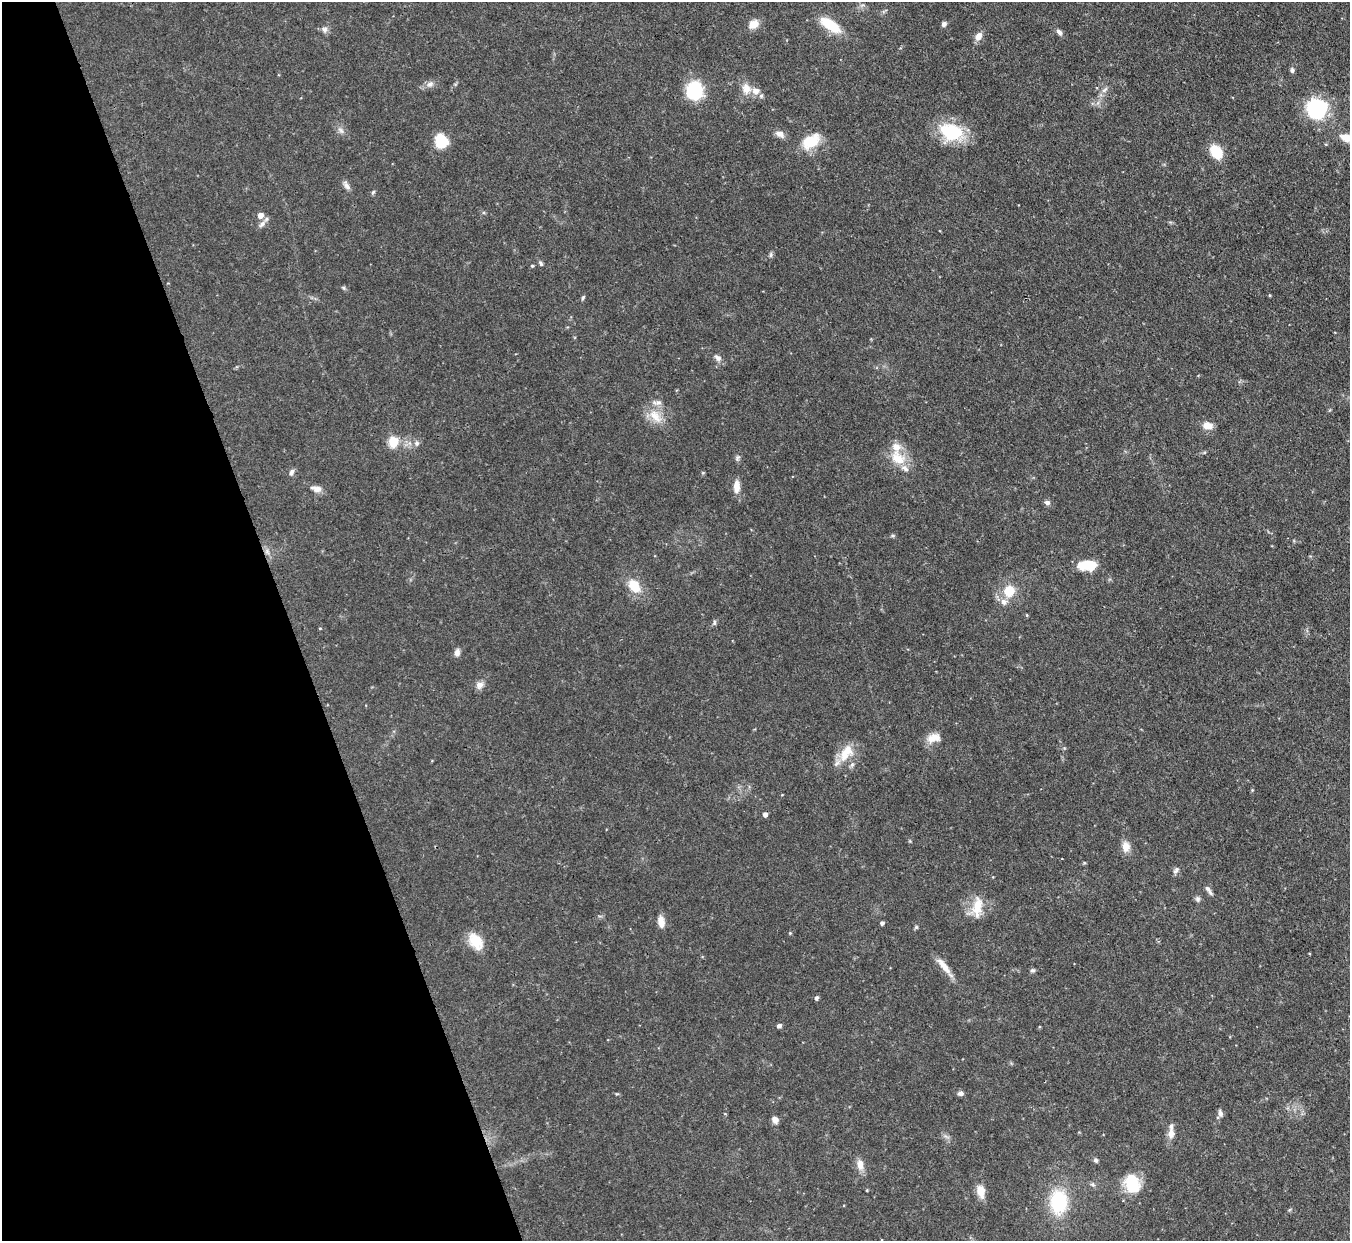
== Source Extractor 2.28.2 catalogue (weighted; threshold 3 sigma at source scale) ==
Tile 5 of 4 x 4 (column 1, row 2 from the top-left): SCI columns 2-1349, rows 2624-3862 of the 5393 x 5373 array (HDU 1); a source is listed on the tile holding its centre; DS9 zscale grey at full resolution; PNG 1352 x 1243 px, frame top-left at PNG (2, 2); no overlay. Shown black and unused: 21% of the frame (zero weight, under 3 of 4 exposures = <1% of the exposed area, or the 3 px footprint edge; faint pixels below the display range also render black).
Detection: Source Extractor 2.28.2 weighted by HDU 2 'WHT'; one run over the whole footprint, this tile lists its part. Background 0.0909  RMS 0.0046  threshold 0.0206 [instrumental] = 3 sigma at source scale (4.5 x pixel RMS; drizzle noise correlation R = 1.50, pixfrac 1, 0.05/0.05 arcsec/px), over >= 5 px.
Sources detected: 86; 6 inside a brighter listed object's ellipse — not listed separately; the other 80 listed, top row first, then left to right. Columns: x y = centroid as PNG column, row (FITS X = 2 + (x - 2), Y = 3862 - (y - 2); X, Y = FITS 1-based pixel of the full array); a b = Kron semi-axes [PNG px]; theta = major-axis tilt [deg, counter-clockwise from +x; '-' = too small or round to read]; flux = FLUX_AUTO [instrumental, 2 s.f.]
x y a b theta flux
754 24 12 9 32 4.7
944 24 6 5 - 1.4
830 25 25 10 -35 14
324 30 9 8 - 1.8
1059 32 9 6 -48 1.5
978 36 10 7 58 3.4
1292 70 8 5 -89 1
430 84 11 8 19 2.2
746 88 14 11 -78 4.7
694 90 10 9 - 49
1105 90 12 4 45 1.6
761 96 6 5 - 0.97
1316 109 10 9 - 100
341 130 10 5 -51 1.7
951 132 28 20 -16 23
780 134 11 7 -31 2.8
1346 138 17 10 -17 5.9
441 141 14 12 -63 12
811 141 22 13 34 13
1216 152 13 9 -59 13
346 185 14 6 -56 1.9
373 192 6 4 45 0.69
260 215 6 6 - 3.1
262 224 12 6 45 2.1
771 255 8 4 82 0.84
541 263 7 5 -60 0.93
532 266 4 4 - 0.61
344 288 6 5 - 0.74
1269 295 4 3 - 0.41
583 297 7 4 63 0.7
718 358 11 7 -40 2
655 416 23 12 -48 7.8
1207 426 11 8 -8 4.7
393 442 6 5 - 26
417 443 8 7 - 1.5
737 458 9 6 69 1.1
897 458 24 16 -35 10
291 472 9 5 61 1.4
703 473 5 3 - 0.43
736 487 17 8 88 3.7
316 489 16 8 -12 2.9
1047 502 8 6 -23 1.3
892 536 7 3 18 0.61
267 551 8 6 -56 1.7
1087 565 17 9 1 14
634 586 16 11 -56 9.8
1009 591 14 13 - 8.8
1027 615 5 3 - 0.41
714 622 8 4 -90 0.81
320 628 4 3 - 0.34
457 652 9 6 78 2.3
479 685 10 9 - 2.7
933 738 18 11 15 5.2
846 753 26 14 55 10
1252 790 4 4 - 0.42
765 814 5 4 - 1.8
1126 846 12 9 -83 4.5
1176 870 10 5 53 1.4
1207 888 11 6 -49 1.8
1198 899 8 6 -88 1.2
977 907 30 13 81 9.1
661 922 14 8 -81 3.6
882 923 4 4 - 1.2
916 927 6 5 - 0.67
790 933 4 4 - 0.46
476 941 20 13 -54 9.7
944 967 29 7 -52 5.7
1032 970 6 6 - 0.98
816 998 5 4 - 1.1
779 1026 6 5 - 1.1
960 1093 7 6 - 1.5
1220 1113 9 6 -79 1.5
775 1120 7 6 - 2.8
1171 1134 12 8 87 3.4
1096 1160 6 6 - 0.95
860 1164 15 8 -84 4
1132 1183 16 12 -81 20
867 1190 3 3 - 0.4
981 1191 13 8 -79 6.7
1058 1202 25 17 89 27
Isophote crosses this tile's border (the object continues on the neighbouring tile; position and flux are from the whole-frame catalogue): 1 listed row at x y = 1346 138